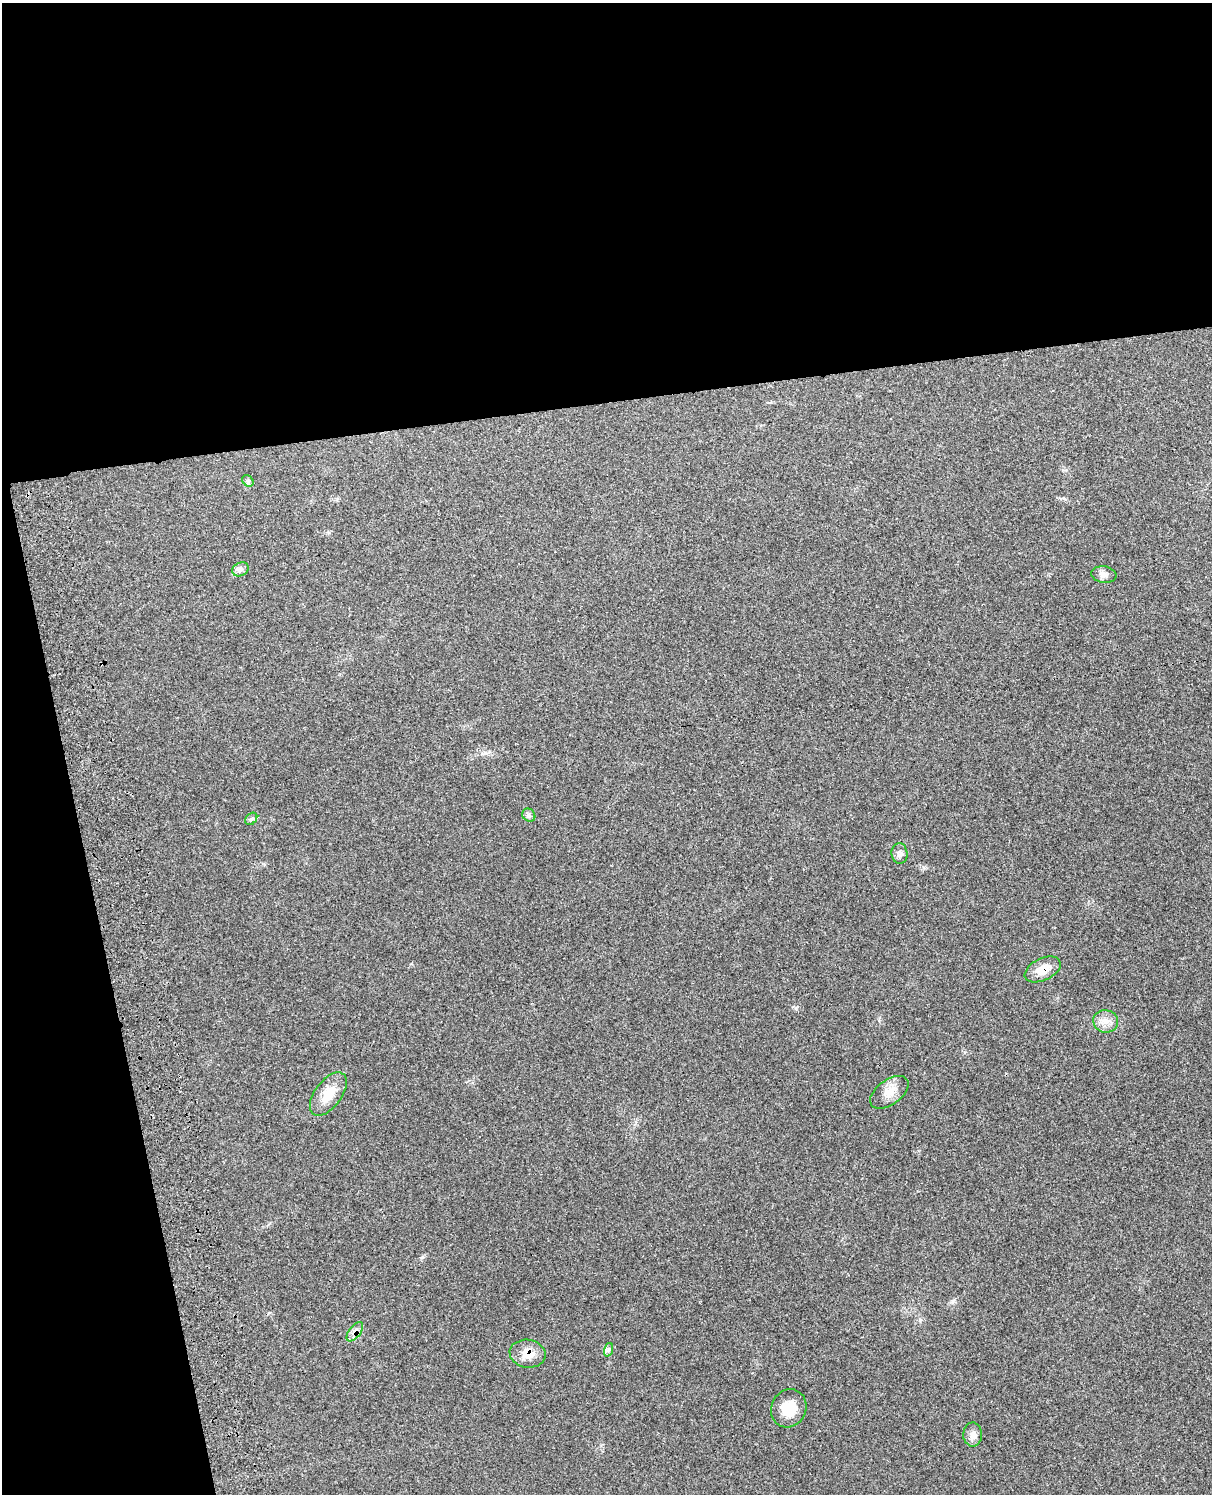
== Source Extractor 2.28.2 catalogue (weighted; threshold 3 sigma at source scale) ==
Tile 1 of 4 x 3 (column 1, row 1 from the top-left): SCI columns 121-1330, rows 3160-4651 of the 5080 x 4929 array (HDU 1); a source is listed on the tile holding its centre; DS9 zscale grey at full resolution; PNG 1214 x 1496 px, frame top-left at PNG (2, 3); each listed source drawn as its Kron ellipse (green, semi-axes under 4 px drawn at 4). Shown black and unused: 33% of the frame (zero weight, under 3 of 4 exposures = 6% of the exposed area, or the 3 px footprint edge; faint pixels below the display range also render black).
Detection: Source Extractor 2.28.2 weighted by HDU 2 'WHT'; one run over the whole footprint, this tile lists its part. Background 0.202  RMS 0.008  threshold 0.0358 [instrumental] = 3 sigma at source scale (4.5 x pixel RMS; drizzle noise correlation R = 1.50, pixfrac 1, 0.05/0.05 arcsec/px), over >= 5 px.
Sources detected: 15; all 15 listed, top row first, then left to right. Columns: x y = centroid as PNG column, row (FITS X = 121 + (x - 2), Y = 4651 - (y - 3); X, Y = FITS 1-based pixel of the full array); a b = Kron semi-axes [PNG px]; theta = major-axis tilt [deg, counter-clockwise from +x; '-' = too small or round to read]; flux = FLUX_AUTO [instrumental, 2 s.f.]
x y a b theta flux
248 481 6 5 - 1.6
240 569 8 6 26 3
1104 575 12 8 -7 3.7
529 815 7 6 - 1.9
251 819 7 5 47 1.8
900 853 10 8 -85 3.3
1043 969 19 11 25 11
1106 1021 12 11 - 6.8
889 1092 22 12 37 9.8
328 1094 25 13 53 15
355 1332 11 5 52 3.7
608 1350 7 4 71 1.7
528 1354 18 14 -9 11
789 1408 19 17 63 16
973 1435 12 9 88 4.6
Overlapping masked pixels (flux is a lower limit): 3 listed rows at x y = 1043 969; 355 1332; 528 1354
Unlisted compact peaks at least as high as the median listed source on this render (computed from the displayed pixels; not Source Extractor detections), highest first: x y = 953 1301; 796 1008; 422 1257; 485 753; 924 867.